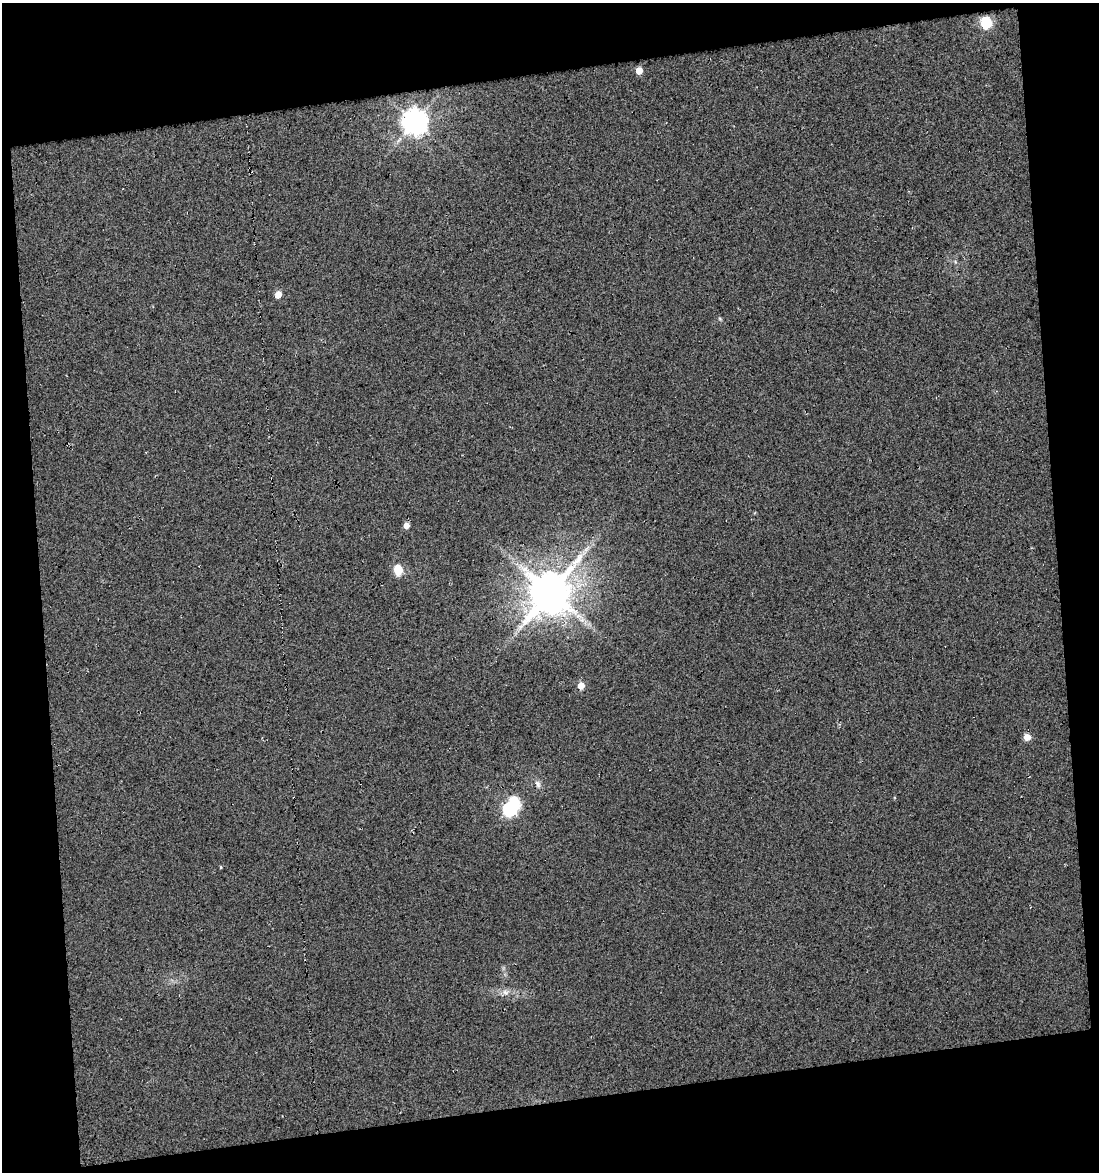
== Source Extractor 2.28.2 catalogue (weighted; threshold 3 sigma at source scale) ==
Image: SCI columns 15-1111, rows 1-1170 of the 1120 x 1170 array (HDU 1 of 3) = the unmasked area's bounding box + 8 px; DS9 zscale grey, full resolution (1 PNG px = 1 image px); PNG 1101 x 1174 px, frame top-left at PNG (2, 3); no overlay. Shown black and unused: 19% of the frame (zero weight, under 3 of 5 exposures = <1% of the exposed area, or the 3 px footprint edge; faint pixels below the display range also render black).
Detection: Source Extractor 2.28.2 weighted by HDU 2 'WHT'. Background 0.0141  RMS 0.022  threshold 0.0985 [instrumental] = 3 sigma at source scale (4.5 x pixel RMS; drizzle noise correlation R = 1.50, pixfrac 1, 0.0396/0.0396 arcsec/px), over >= 5 px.
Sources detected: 15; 1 inside a brighter object's white glare — not listed; the other 14 listed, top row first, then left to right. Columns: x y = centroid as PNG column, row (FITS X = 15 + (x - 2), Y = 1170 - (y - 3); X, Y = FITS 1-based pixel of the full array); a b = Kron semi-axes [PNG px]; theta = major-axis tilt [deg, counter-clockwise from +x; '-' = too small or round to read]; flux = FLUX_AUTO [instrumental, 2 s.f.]
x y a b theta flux
986 23 6 5 - 210
639 71 5 4 - 36
415 122 8 8 - 2200
278 295 5 4 - 29
406 526 5 5 - 17
586 549 9 4 37 7.1
398 570 6 5 - 110
550 592 14 11 76 8800
581 686 5 5 - 30
1027 737 5 5 - 31
538 784 10 6 -75 7.1
509 809 6 6 - 370
221 867 5 3 - 1.8
505 992 9 6 -13 8.9